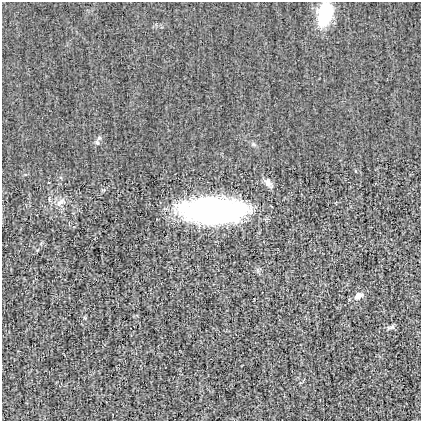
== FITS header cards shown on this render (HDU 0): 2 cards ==
NAXIS1  =                  419
NAXIS2  =                  419

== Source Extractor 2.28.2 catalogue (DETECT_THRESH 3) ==
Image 419 x 419 px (HDU 0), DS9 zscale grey, 1 PNG px = 1 image px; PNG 423 x 423 px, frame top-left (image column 1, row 419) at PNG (2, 2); no overlay
Background -5.96e-04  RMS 0.028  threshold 0.0848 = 3 sigma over >= 5 px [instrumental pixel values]
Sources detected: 7; all 7 listed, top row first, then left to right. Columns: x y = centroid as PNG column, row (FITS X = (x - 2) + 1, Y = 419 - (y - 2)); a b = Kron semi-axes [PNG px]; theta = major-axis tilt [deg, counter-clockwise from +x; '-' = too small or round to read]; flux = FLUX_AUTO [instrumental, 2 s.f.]
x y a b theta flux
325 14 17 11 78 120
97 143 7 5 -67 4.4
268 183 11 8 -54 9.3
60 202 13 6 38 10
212 211 60 22 0 460
358 296 12 8 37 11
392 327 6 5 - 3.3
At the frame edge (FLAGS 8, measured only in part): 1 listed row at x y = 325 14